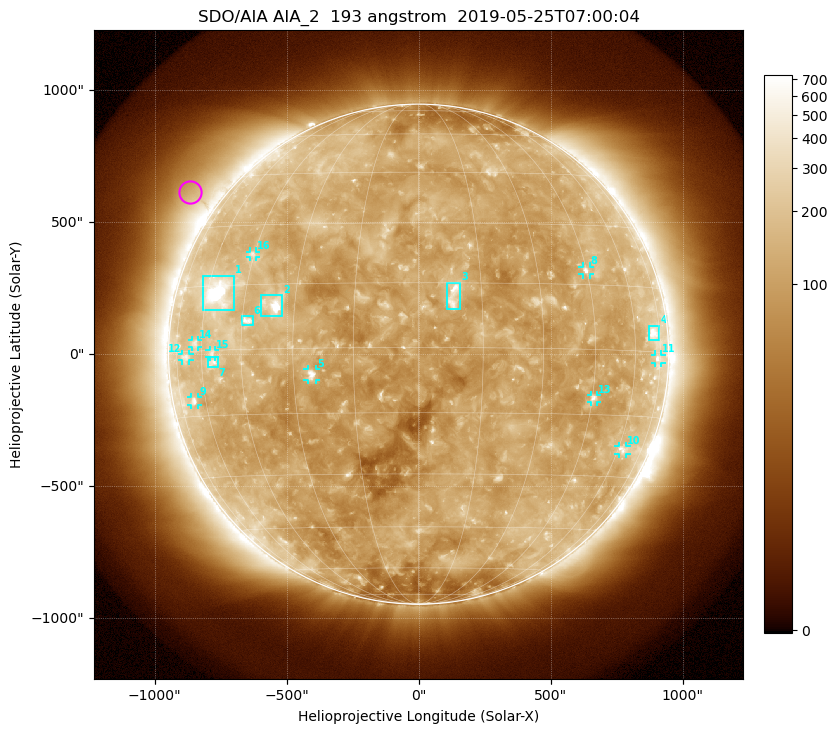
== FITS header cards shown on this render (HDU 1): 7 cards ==
TELESCOP= 'SDO/AIA'
INSTRUME= 'AIA_2'
WAVELNTH=                  193
WAVEUNIT= 'angstrom'
DATE-OBS= '2019-05-25T07:00:04.84'
CTYPE1  = 'HPLN-TAN'
CTYPE2  = 'HPLT-TAN'

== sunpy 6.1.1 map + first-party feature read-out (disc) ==
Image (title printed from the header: SDO/AIA AIA_2  193 angstrom  2019-05-25T07:00:04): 1024 x 1024 px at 2.4 arcsec/px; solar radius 947 arcsec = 395 px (full disc in frame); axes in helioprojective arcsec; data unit not stated in the header (colour bar unlabelled)
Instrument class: DISC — disc imager (sunpy class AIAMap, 193 A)
Bright regions (active regions / flare kernels): reference = the median radial profile (limb darkening/brightening removed); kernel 9 px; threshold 5 sigma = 183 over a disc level ~109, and >= 1.15x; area >= 12 px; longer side >= 9 px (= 22 arcsec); searched inside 0.97 R_sun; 16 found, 16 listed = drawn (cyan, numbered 1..; 10 of them under ~33 arcsec drawn as corner ticks so the feature stays visible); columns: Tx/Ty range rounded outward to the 5 arcsec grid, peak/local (2 s.f.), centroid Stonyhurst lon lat
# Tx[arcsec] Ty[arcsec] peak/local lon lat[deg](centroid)
1 -820..-700 165..300 24 -56 +13
2 -595..-515 145..225 11 -36 +10
3 105..160 170..270 6.3 +8 +12
4 870..915 55..110 5.2 +70 +4
5 -420..-385 -100..-55 6.7 -25 -6
6 -670..-625 110..145 5.2 -43 +7
7 -800..-760 -50..-10 3.6 -55 -3
8 620..650 300..330 5.2 +45 +18
9 -865..-835 -195..-160 3.9 -66 -11
10 755..790 -380..-345 3.6 +62 -23
11 895..920 -35..0 3 +73 -1
12 -895..-865 -25..0 2.9 -68 -1
13 650..675 -180..-155 4.1 +45 -11
14 -860..-835 25..55 2.9 -63 +2
15 -795..-770 -10..15 2.9 -55 -1
16 -640..-615 370..390 3.1 -46 +22
Off-limb structures (1.02-1.3 R_sun): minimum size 162 px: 5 found; the strongest spans PA ~35..70 deg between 1.02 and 1.3 R_sun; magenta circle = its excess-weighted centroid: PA ~55 deg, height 1.12 R_sun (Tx ~-865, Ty ~615 arcsec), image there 2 x the reference